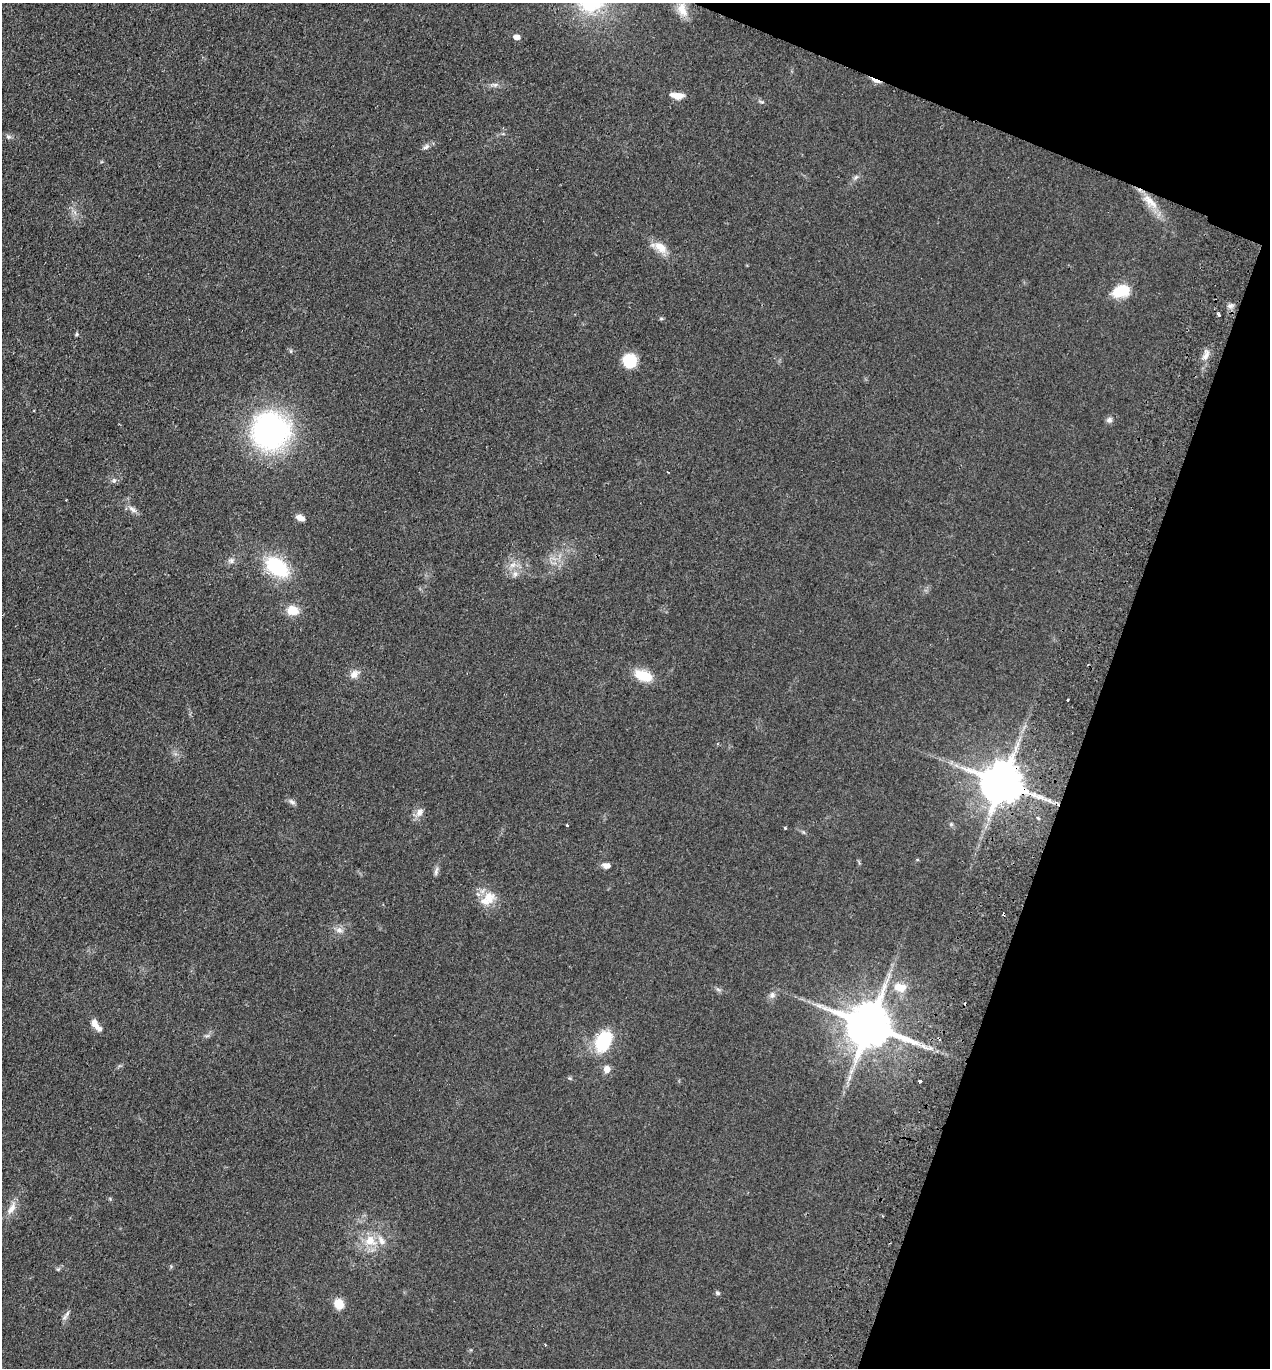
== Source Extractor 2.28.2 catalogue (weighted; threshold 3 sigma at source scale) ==
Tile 8 of 4 x 4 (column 4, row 2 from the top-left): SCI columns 4126-5393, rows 2755-4120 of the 5586 x 5508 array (HDU 1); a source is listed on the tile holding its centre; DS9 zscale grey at full resolution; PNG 1272 x 1370 px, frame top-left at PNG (2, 3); no overlay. Shown black and unused: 18% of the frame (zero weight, under 2 of 3 exposures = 3% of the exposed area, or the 3 px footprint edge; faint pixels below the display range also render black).
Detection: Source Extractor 2.28.2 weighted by HDU 2 'WHT'; one run over the whole footprint, this tile lists its part. Background 0.0768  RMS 0.0083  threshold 0.0373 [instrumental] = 3 sigma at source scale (4.5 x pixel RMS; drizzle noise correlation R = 1.50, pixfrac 1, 0.05/0.05 arcsec/px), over >= 5 px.
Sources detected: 64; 4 cosmic-ray / hot-pixel residue — not listed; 3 inside a brighter listed object's ellipse — not listed separately; the other 57 listed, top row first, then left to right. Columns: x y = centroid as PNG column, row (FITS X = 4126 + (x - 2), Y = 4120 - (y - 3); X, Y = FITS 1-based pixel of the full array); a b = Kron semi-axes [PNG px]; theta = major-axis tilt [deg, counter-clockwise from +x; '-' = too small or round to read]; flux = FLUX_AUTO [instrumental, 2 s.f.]
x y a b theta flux
682 9 20 11 -71 10
517 37 6 5 - 6.1
495 85 6 5 - 1.9
677 96 15 7 -8 8.9
761 102 7 4 -19 1.4
8 137 8 6 -2 2
426 147 9 6 37 2.7
856 177 8 4 44 1.9
1150 201 28 10 -43 15
661 247 18 11 -38 11
1121 291 17 11 19 26
1230 306 8 6 14 2.8
1218 314 4 3 - 1.5
661 319 6 4 1 1
77 334 5 5 - 1.1
1206 355 16 6 72 5.7
629 361 14 14 - 22
1109 420 8 8 - 2.7
270 431 42 41 - 170
668 472 3 2 - 0.68
114 481 7 6 - 1.8
133 509 14 5 -36 3.8
300 518 10 6 -22 5
231 560 9 8 - 3
277 567 23 14 -37 58
515 574 8 6 74 3.2
293 610 12 10 -11 13
354 674 13 10 52 5.4
643 676 24 13 -21 17
1002 783 12 11 - 3400
292 802 10 6 -34 2.6
420 812 12 9 56 5.5
1038 818 4 3 - 2.4
951 824 5 5 - 1.3
567 825 3 3 - 1.6
785 828 3 3 - 1.3
606 865 10 7 -11 4.2
436 871 12 5 75 2.7
488 897 18 16 -4 14
339 930 10 8 -15 4
900 987 19 12 -8 14
772 995 10 7 83 3.2
819 1006 10 6 -21 3.6
94 1023 12 8 -71 5.8
869 1025 13 12 - 4300
939 1038 3 3 - 1.7
604 1041 19 13 63 45
923 1046 10 5 -35 3.7
607 1069 9 7 -84 5.5
849 1077 9 4 81 2.9
920 1081 3 3 - 3.4
11 1208 18 9 61 7.4
370 1241 15 15 - 15
717 1293 7 5 -41 1.5
339 1304 11 9 -59 11
67 1313 11 4 59 2.3
545 1345 3 2 - 0.66
Overlapping masked pixels (flux is a lower limit): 2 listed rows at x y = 1002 783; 939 1038